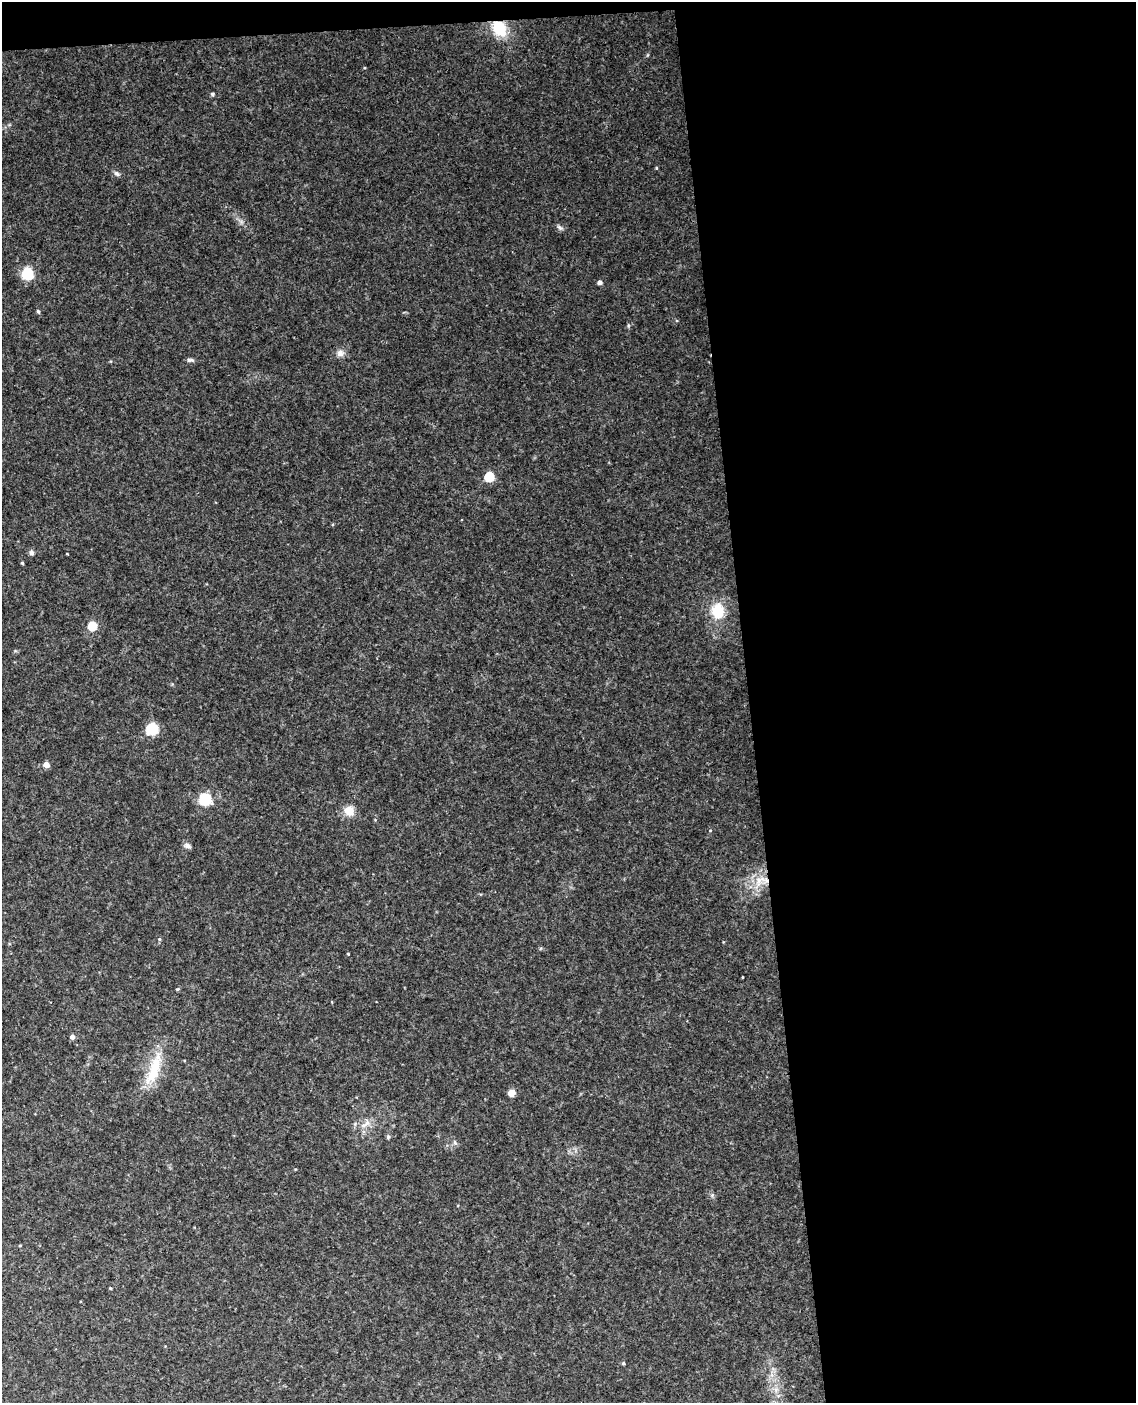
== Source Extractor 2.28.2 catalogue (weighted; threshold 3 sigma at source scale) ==
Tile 4 of 4 x 3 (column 4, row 1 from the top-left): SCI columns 3463-4596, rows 3043-4443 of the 4653 x 4581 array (HDU 1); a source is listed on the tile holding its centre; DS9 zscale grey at full resolution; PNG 1138 x 1405 px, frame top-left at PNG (2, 2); no overlay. Shown black and unused: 35% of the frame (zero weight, under 3 of 4 exposures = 6% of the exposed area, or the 3 px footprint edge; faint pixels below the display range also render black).
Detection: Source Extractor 2.28.2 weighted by HDU 2 'WHT'; one run over the whole footprint, this tile lists its part. Background 0.0683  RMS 0.0062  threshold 0.0279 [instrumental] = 3 sigma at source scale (4.5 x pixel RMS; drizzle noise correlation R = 1.50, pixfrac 1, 0.05/0.05 arcsec/px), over >= 5 px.
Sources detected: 31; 1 cosmic-ray / hot-pixel residue — not listed; the other 30 listed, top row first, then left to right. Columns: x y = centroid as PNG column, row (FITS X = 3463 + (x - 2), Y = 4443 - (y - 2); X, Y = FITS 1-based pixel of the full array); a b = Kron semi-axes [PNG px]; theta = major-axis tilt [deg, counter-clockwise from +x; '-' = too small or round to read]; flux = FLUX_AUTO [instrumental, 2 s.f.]
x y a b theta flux
499 28 16 12 -56 18
212 94 5 4 - 1.1
116 173 8 5 -38 1.5
560 228 8 5 -44 1.4
27 274 8 8 - 24
599 282 5 5 - 1.5
38 311 6 4 -62 0.88
340 353 10 9 - 2.9
190 360 10 5 -3 1.4
489 477 5 5 - 33
31 553 7 6 - 1.3
22 563 4 3 - 0.71
718 611 16 13 -84 15
92 626 5 5 - 30
152 729 7 7 - 35
46 765 4 4 - 6.4
205 799 7 7 - 41
349 811 10 10 - 7.5
187 846 9 6 -22 1.8
759 881 9 7 89 4
159 939 5 4 - 0.76
348 954 3 3 - 0.52
72 1037 4 4 - 2.7
153 1073 34 15 68 19
511 1093 5 4 - 13
365 1124 17 5 36 3.1
388 1137 6 5 - 0.96
455 1143 7 4 -45 1.1
110 1288 4 3 - 0.58
623 1363 4 4 - 0.75
Overlapping masked pixels (flux is a lower limit): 1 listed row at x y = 499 28